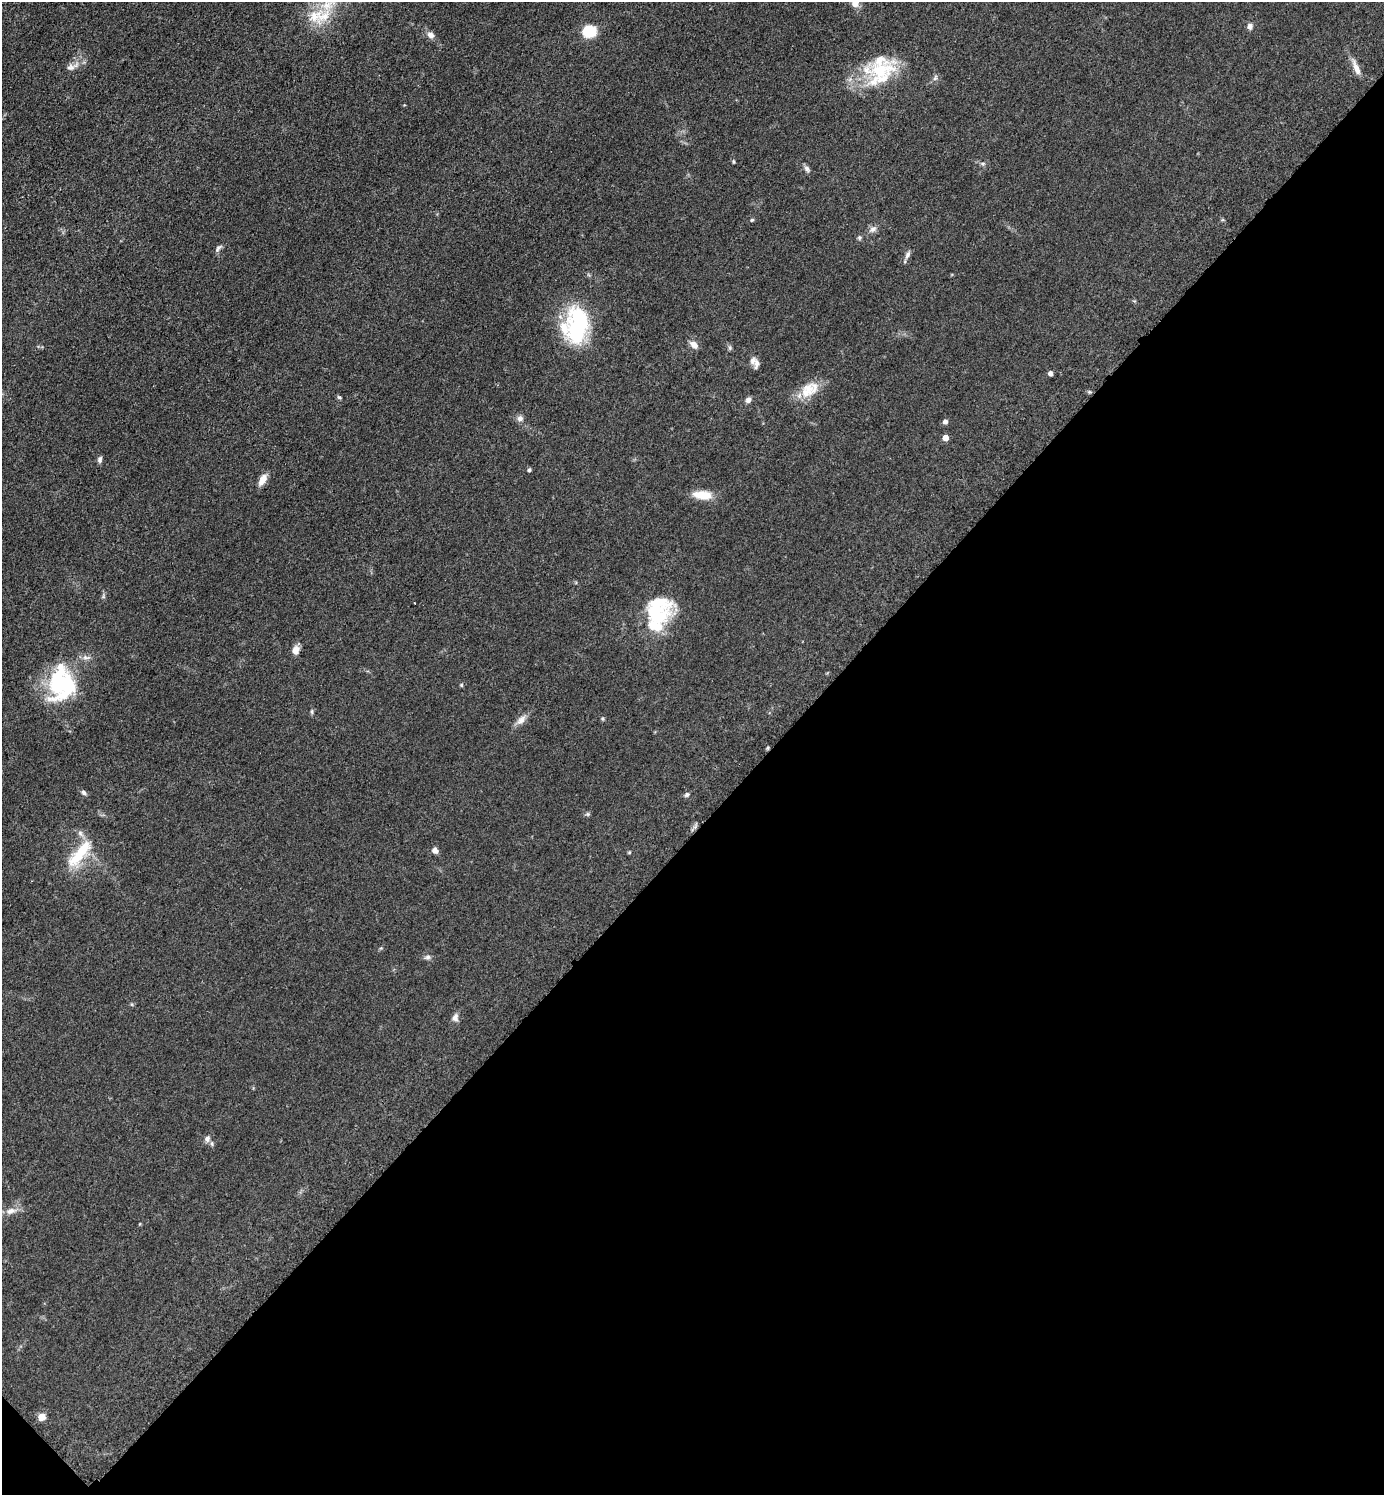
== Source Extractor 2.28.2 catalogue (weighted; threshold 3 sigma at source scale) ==
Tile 15 of 4 x 4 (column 3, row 4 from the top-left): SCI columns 2973-4354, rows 19-1511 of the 6048 x 6047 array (HDU 1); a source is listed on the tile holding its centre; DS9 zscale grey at full resolution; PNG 1386 x 1497 px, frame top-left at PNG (2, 2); no overlay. Shown black and unused: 45% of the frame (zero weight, under 3 of 5 exposures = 4% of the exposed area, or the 3 px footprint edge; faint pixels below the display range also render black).
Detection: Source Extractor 2.28.2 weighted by HDU 2 'WHT'; one run over the whole footprint, this tile lists its part. Background 0.0493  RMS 0.0053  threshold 0.0237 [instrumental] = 3 sigma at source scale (4.5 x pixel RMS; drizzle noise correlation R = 1.50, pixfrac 1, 0.05/0.05 arcsec/px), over >= 5 px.
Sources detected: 55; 1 inside a brighter object's white glare — not listed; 6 inside a brighter listed object's ellipse — not listed separately; the other 48 listed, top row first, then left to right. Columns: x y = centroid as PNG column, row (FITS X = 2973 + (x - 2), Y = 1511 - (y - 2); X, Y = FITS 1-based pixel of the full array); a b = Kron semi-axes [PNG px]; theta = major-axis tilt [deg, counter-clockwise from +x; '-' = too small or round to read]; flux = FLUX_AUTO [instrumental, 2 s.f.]
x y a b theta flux
855 3 8 7 - 3.4
323 16 30 19 18 19
1250 26 7 6 - 2
589 31 10 8 3 22
431 35 9 7 -33 2.8
70 67 11 9 2 2.6
1356 68 21 7 -67 4.1
881 70 53 24 12 29
733 162 4 3 - 0.67
983 163 8 4 0 0.97
807 169 10 6 -52 1.6
752 220 5 4 - 0.67
873 229 11 8 38 2.3
859 238 6 5 - 0.89
218 248 13 5 51 1.5
907 255 10 6 61 1.8
578 325 46 25 88 46
694 345 11 7 -40 3.1
730 348 7 4 -72 0.88
753 361 10 8 65 2.2
1050 373 4 4 - 2.1
809 390 28 17 33 11
339 397 6 4 -16 0.85
748 400 7 6 - 1.9
520 418 8 7 - 2
945 421 5 5 - 2
945 438 5 4 - 5
100 459 8 5 83 1.5
529 470 4 4 - 1.1
263 480 16 7 59 4.3
702 495 20 9 -6 9.9
657 615 34 24 -2 27
296 650 9 7 71 4
61 683 42 30 88 49
461 685 5 4 - 0.65
312 712 7 4 83 0.85
603 719 5 3 - 0.59
521 720 15 8 43 3.5
84 793 8 5 -41 1.3
687 794 7 5 56 1.1
588 814 6 5 - 0.81
435 850 7 6 - 2.5
79 854 42 13 50 19
428 957 7 6 - 1.4
455 1018 9 7 -76 2.3
207 1139 8 7 - 1.9
11 1211 15 8 18 4.1
42 1417 5 5 - 10
Isophote crosses this tile's border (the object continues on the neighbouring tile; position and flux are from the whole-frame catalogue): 2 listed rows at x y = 855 3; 323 16